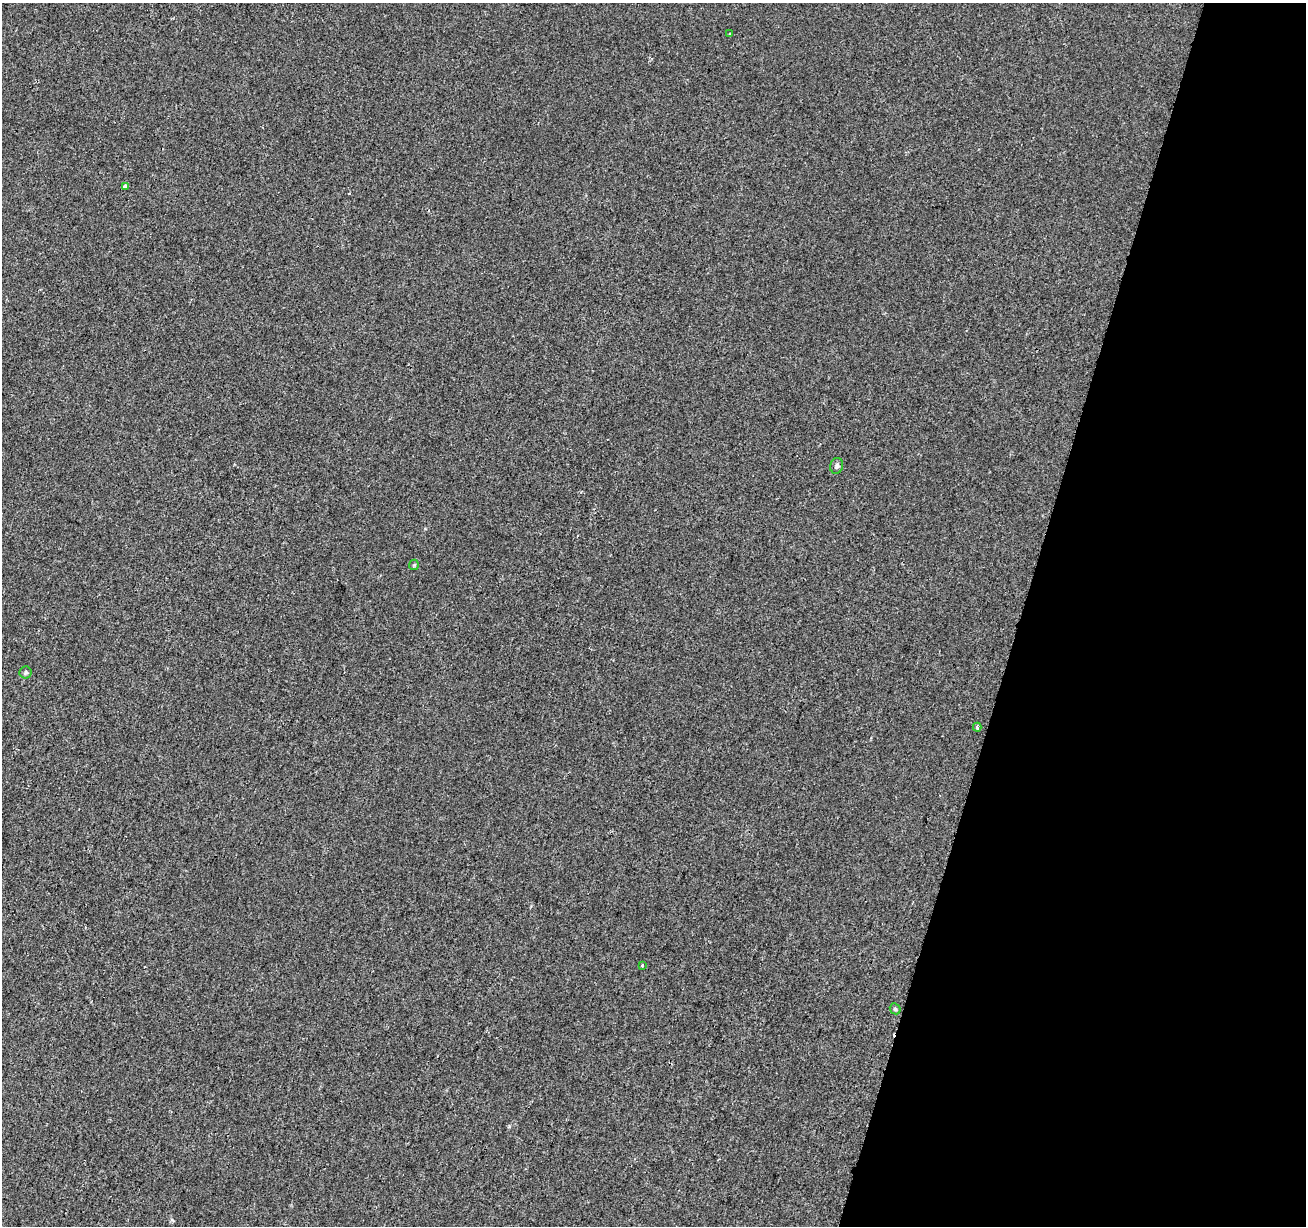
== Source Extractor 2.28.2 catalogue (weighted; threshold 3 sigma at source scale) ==
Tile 8 of 4 x 4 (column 4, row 2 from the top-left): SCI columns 3935-5238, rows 2725-3948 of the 5264 x 5510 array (HDU 1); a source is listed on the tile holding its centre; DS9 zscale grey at full resolution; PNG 1308 x 1228 px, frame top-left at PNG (2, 3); each listed source drawn as its Kron ellipse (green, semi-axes under 4 px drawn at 4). Shown black and unused: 22% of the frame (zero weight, under 2 of 3 exposures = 3% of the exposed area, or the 3 px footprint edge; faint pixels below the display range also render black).
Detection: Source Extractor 2.28.2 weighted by HDU 2 'WHT'; one run over the whole footprint, this tile lists its part. Background 1.88e-04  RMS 0.0038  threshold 0.0173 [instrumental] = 3 sigma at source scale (4.5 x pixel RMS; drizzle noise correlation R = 1.50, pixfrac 1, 0.0396/0.0396 arcsec/px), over >= 5 px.
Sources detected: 10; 2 cosmic-ray / hot-pixel residue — neither listed nor drawn; the other 8 listed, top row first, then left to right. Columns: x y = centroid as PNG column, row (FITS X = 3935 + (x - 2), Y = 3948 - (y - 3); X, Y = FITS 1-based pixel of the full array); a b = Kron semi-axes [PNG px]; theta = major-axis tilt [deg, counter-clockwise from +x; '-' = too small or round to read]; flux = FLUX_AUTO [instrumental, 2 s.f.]
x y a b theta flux
729 34 3 2 - 0.67
125 186 3 3 - 2.2
837 466 8 6 75 1
414 565 5 5 - 0.48
26 672 6 6 - 0.69
977 727 4 3 - 1.4
643 965 3 3 - 4.2
895 1009 6 5 - 0.53